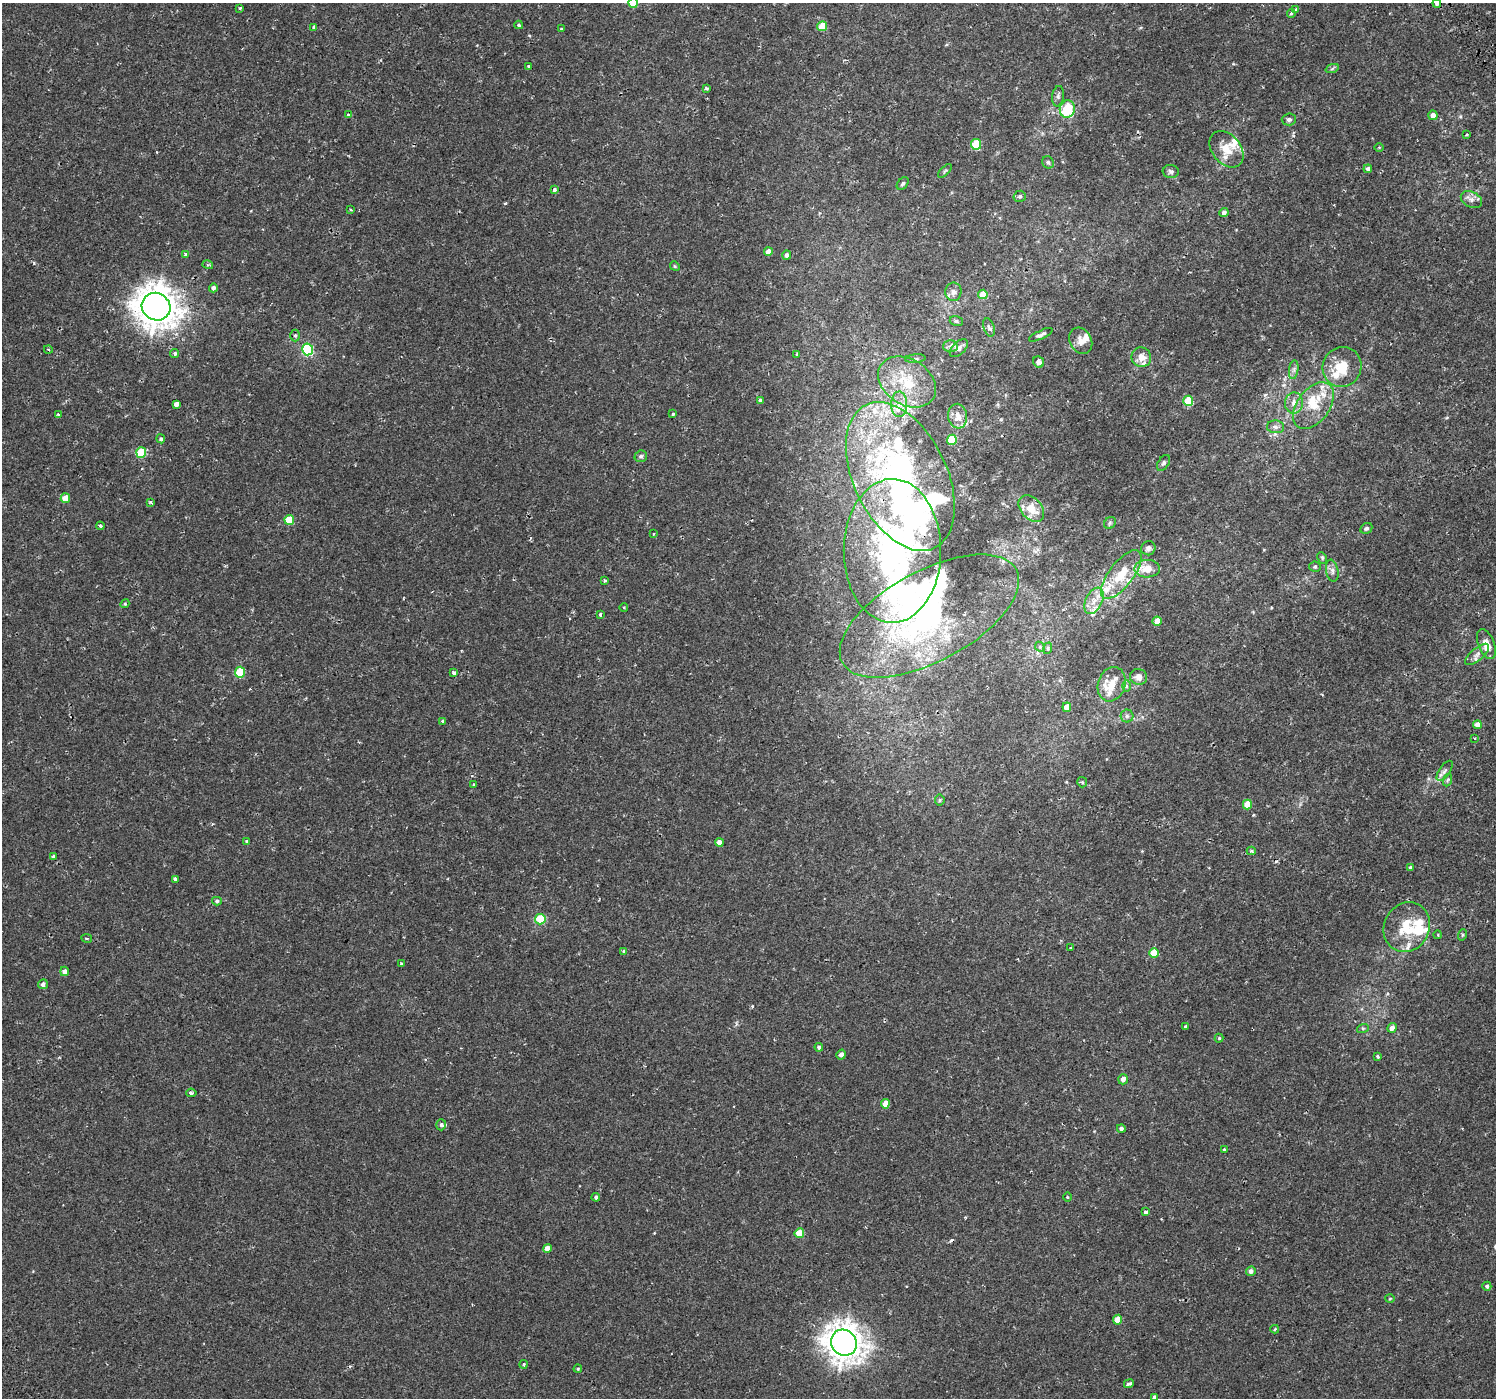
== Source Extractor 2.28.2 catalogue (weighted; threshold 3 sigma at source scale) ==
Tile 10 of 4 x 4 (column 2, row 3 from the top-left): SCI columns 1541-3034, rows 1569-2964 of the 6076 x 5992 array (HDU 1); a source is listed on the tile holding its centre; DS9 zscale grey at full resolution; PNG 1498 x 1400 px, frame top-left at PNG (2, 3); each listed source drawn as its Kron ellipse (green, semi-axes under 4 px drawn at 4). Shown black and unused: <1% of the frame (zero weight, under 2 of 3 exposures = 3% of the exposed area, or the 3 px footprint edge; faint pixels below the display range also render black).
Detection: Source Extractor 2.28.2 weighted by HDU 2 'WHT'; one run over the whole footprint, this tile lists its part. Background 3.61e-04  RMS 0.0014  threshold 0.00631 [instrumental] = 3 sigma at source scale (4.5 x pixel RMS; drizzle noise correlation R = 1.50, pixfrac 1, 0.0396/0.0396 arcsec/px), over >= 5 px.
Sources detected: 197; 5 inside a brighter object's white glare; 3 cosmic-ray / hot-pixel residue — neither listed nor drawn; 28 inside a brighter listed object's ellipse — not listed separately; the other 161 listed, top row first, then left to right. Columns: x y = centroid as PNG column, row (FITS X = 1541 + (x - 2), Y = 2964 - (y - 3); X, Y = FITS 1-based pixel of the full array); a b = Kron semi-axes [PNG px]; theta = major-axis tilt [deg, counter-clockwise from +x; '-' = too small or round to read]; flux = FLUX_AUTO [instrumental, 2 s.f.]
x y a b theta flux
633 3 5 4 - 2.7
1437 3 4 3 - 1.3
240 8 3 3 - 0.17
1296 10 3 3 - 0.55
1291 13 4 3 - 0.23
519 25 4 3 - 0.19
822 26 5 4 - 2.9
314 27 4 3 - 0.28
561 29 4 3 - 0.12
529 66 3 3 - 0.3
1332 69 7 4 20 0.22
706 88 3 3 - 0.3
1058 96 10 5 82 0.38
1067 109 9 7 81 5.1
349 115 4 3 - 0.4
1433 115 5 4 - 0.85
1289 119 7 6 - 0.36
1467 134 3 3 - 0.16
976 144 5 5 - 5.7
1379 147 5 3 - 0.11
1226 149 20 14 -50 2.5
1048 162 6 5 - 0.28
1368 169 4 4 - 0.49
945 171 8 3 45 0.19
1171 171 8 6 -4 0.35
903 184 7 5 50 0.24
554 190 4 4 - 0.53
1020 196 6 5 - 0.27
1471 200 11 7 -29 0.69
351 210 3 2 - 0.13
1224 213 4 4 - 0.55
768 252 4 4 - 1.1
185 255 3 3 - 1.3
787 255 4 4 - 0.44
208 265 5 3 - 0.15
675 266 5 4 - 0.17
213 288 4 4 - 0.51
953 292 9 8 - 0.64
983 294 5 4 - 2.1
156 307 15 13 -35 220
956 321 6 5 - 0.26
989 327 9 5 -71 0.36
295 335 6 5 - 0.22
1041 335 13 4 25 0.41
1081 341 14 10 -61 1.2
950 346 7 6 - 0.46
959 348 11 6 45 0.51
48 349 4 3 - 0.13
308 349 6 5 - 15
175 353 4 4 - 0.28
797 354 3 3 - 0.38
1141 357 10 9 - 1.2
915 359 10 4 5 0.28
1039 362 6 5 - 0.44
1342 367 20 19 - 3.9
1294 370 9 4 82 0.41
907 382 31 22 -33 6
760 400 3 3 - 0.67
1188 401 5 5 - 4.3
1294 403 10 9 - 1
176 404 4 4 - 1.3
899 404 13 8 88 1.2
1313 406 26 16 53 4
58 414 4 3 - 0.14
673 414 3 3 - 0.17
958 416 12 9 -81 1.3
1275 427 8 6 -4 0.48
161 439 4 4 - 0.28
952 440 5 5 - 5.6
141 453 5 5 - 5.9
641 456 6 5 - 0.28
1164 463 9 5 57 0.33
900 476 79 46 -64 41
65 498 5 5 - 2
150 502 3 3 - 0.21
1031 509 15 10 -48 2.3
289 520 5 5 - 3.6
1110 523 6 5 - 0.25
100 526 4 3 - 0.21
1366 528 6 5 - 0.32
653 534 3 2 - 0.12
1148 548 7 7 - 0.47
892 551 72 48 90 41
1322 558 6 4 -61 0.19
1315 567 5 5 - 0.24
1147 569 13 9 2 2.1
1332 571 11 6 -79 0.52
1121 574 29 12 52 4.3
605 581 3 2 - 0.2
1094 601 14 8 63 1.4
125 604 4 4 - 0.17
624 607 4 3 - 0.097
600 614 4 3 - 0.22
929 616 99 45 28 36
1157 621 4 4 - 1.5
1486 644 16 8 -68 1.7
1040 647 5 4 - 0.21
1048 648 6 3 72 0.17
1477 654 15 6 40 0.71
240 672 5 5 - 5
454 673 3 3 - 0.32
1139 677 8 8 - 0.82
1112 684 17 13 71 2.1
1126 686 6 4 -89 0.19
1067 707 4 4 - 2
1127 716 6 6 - 0.34
443 721 3 3 - 0.47
1477 725 4 4 - 1.3
1474 738 3 2 - 0.13
1445 771 12 5 56 0.46
1447 780 6 4 70 0.2
1082 782 5 5 - 0.19
473 784 4 3 - 0.15
940 800 5 5 - 0.19
1247 804 5 4 - 2.1
247 841 4 4 - 0.25
719 842 4 4 - 0.86
1251 851 4 3 - 0.27
53 856 3 3 - 0.29
1410 867 4 4 - 0.24
175 879 3 3 - 0.35
217 901 5 4 - 0.21
540 919 5 5 - 6.1
1407 927 25 22 63 4.5
1438 935 4 2 - 0.093
1462 935 6 3 72 0.17
87 938 5 3 - 0.16
1070 948 3 2 - 0.12
624 951 3 3 - 0.38
1154 953 5 5 - 3.1
401 964 3 3 - 0.26
64 971 4 4 - 0.59
43 984 5 4 - 0.51
1185 1026 3 3 - 0.33
1363 1028 6 4 18 0.17
1392 1028 5 4 - 0.67
1219 1038 4 4 - 0.18
819 1047 4 4 - 0.36
841 1055 5 4 - 0.79
1377 1056 3 3 - 0.28
1123 1079 5 5 - 0.69
191 1093 5 3 - 0.25
885 1104 4 4 - 2
441 1125 5 5 - 0.33
1121 1129 4 4 - 0.38
1224 1149 3 2 - 0.16
596 1197 4 4 - 0.32
1067 1197 4 3 - 0.11
1146 1212 3 3 - 0.84
799 1233 5 4 - 2.8
547 1248 4 4 - 1.2
1251 1271 5 4 - 0.58
1487 1286 4 4 - 0.34
1390 1299 5 3 - 0.12
1118 1320 5 4 - 2.1
1275 1329 4 3 - 0.23
844 1343 13 12 - 170
524 1364 4 3 - 0.25
578 1369 4 3 - 0.13
1129 1384 5 3 - 0.37
1155 1397 4 3 - 0.85
Overlapping masked pixels (flux is a lower limit): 3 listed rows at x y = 156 307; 900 476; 892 551
Isophote crosses this tile's border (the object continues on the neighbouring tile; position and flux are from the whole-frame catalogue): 4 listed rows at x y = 633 3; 1437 3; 1486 644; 1155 1397